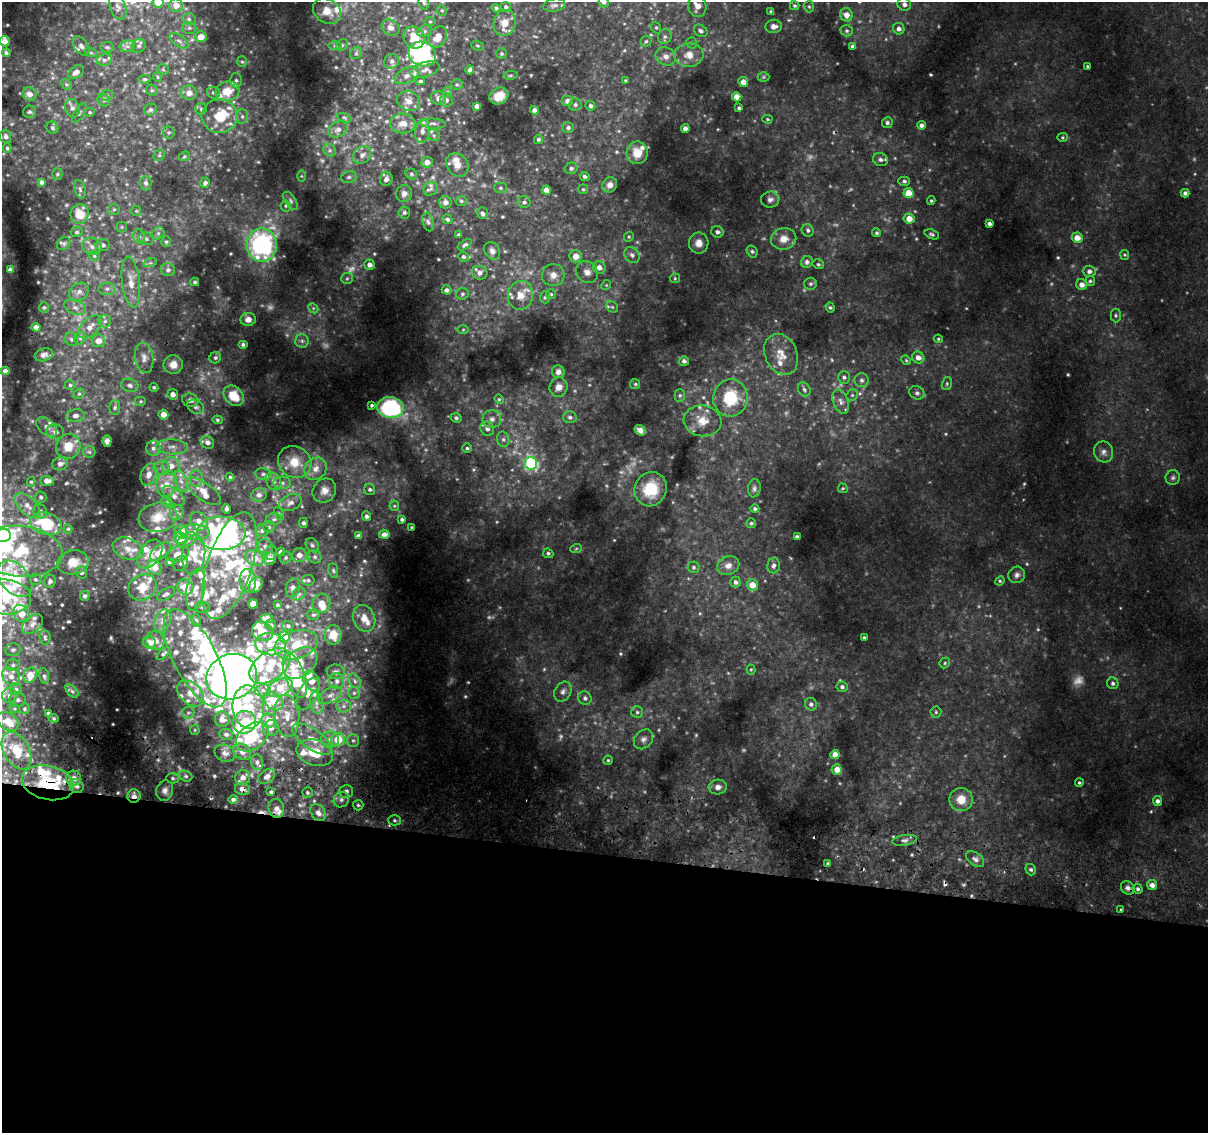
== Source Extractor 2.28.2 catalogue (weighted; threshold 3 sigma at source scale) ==
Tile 14 of 4 x 4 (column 2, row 4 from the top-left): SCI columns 1251-2456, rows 306-1436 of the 4922 x 5194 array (HDU 1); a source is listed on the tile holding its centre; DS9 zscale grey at full resolution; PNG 1210 x 1135 px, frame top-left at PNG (2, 2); each listed source drawn as its Kron ellipse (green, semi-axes under 4 px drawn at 4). Shown black and unused: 25% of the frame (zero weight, under 2 of 3 exposures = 5% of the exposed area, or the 3 px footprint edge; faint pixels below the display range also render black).
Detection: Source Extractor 2.28.2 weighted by HDU 2 'WHT'; one run over the whole footprint, this tile lists its part. Background 0.0593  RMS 0.0079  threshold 0.0356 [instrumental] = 3 sigma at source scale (4.5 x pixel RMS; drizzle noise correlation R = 1.50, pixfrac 1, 0.0396/0.0396 arcsec/px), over >= 5 px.
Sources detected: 710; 25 too faint to see at this stretch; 9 inside a brighter object's white glare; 7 cosmic-ray / hot-pixel residue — neither listed nor drawn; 109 inside a brighter listed object's ellipse — not listed separately; of the other 560, all 500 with FLUX_AUTO >= 0.89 (the completeness limit of this list) listed and drawn (60 fainter detections not listed), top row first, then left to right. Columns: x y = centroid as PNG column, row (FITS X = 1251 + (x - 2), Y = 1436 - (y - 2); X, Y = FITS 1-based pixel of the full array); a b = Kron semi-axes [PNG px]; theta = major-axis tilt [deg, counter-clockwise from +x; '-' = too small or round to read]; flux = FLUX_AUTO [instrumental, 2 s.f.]
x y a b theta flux
158 2 6 5 - 12
604 2 5 5 - 2.2
424 3 7 5 -72 1.6
904 4 7 6 - 3.2
176 5 7 6 - 7.8
554 5 11 6 11 2.6
697 6 11 9 -78 7.2
795 6 5 4 - 1.2
118 7 13 8 -67 4
506 7 5 5 - 1.7
809 7 6 5 - 1.1
496 8 4 4 - 1.5
442 10 6 4 -68 1.1
327 11 15 11 -34 9.8
771 12 3 3 - 1.2
846 15 6 6 - 5.9
189 19 7 6 - 1.9
430 22 6 4 1 0.99
505 23 13 11 74 9.3
774 26 8 6 5 3.8
391 27 9 7 -35 4
189 28 7 6 - 2
656 28 6 5 - 1.1
899 29 6 5 - 3
424 31 7 5 21 2
701 31 7 5 -36 2.2
847 31 6 5 - 1.5
201 37 6 5 - 9
414 37 11 10 - 16
438 37 11 8 57 9.4
665 37 7 7 - 2.3
5 41 5 5 - 4.9
179 41 11 5 -36 2.8
646 41 5 5 - 1.3
692 43 5 5 - 1.2
342 45 6 5 - 1.6
477 45 6 5 - 1.2
81 46 11 6 -54 3.2
127 46 8 5 6 2.5
139 46 7 6 - 1.8
335 46 6 4 0 1.6
107 47 6 5 - 1.4
852 47 4 4 - 1.8
6 53 4 3 - 1.3
91 53 6 4 -18 1.1
356 53 6 5 - 1.5
501 53 5 5 - 1.4
422 54 14 12 -26 110
689 55 14 12 4 9.2
666 56 10 8 -29 4.8
104 60 7 6 - 2.3
392 61 8 7 - 2.4
242 62 5 5 - 1.2
1087 66 3 3 - 0.97
163 69 6 5 - 1.2
425 70 15 7 18 4.3
470 70 4 4 - 1.7
76 72 8 5 32 5
407 75 13 7 26 4.6
510 75 7 3 8 1
157 77 5 3 - 0.91
764 77 6 5 - 1.1
145 79 6 4 8 1.3
236 80 7 6 - 1.8
420 81 5 3 - 1.5
625 81 3 3 - 0.99
743 82 5 5 - 6.2
66 84 6 4 -43 1.5
457 84 6 5 - 1.4
152 90 6 5 - 1.2
227 91 12 9 15 15
447 92 5 5 - 1
189 93 8 7 - 5.5
213 93 6 6 - 1.8
30 94 7 6 - 5
107 95 6 5 - 1.4
499 96 10 8 29 8
737 97 5 4 - 7.1
438 98 8 7 - 4
104 100 7 5 -47 1.8
446 100 7 6 - 2.3
408 101 12 9 -23 6
567 101 6 5 - 3.6
575 104 6 6 - 1.8
477 106 4 4 - 3.6
590 106 5 4 - 1.7
72 108 9 7 -72 3.1
739 108 4 3 - 1.4
201 109 6 5 - 1.5
150 110 6 5 - 1.7
534 110 4 4 - 3.7
29 112 6 6 - 1.7
90 112 5 4 - 1.2
79 113 11 5 58 1.7
219 116 18 17 - 22
242 116 7 6 - 2.2
344 118 7 4 -21 1.1
767 119 5 4 - 0.89
403 123 12 10 -1 7.8
887 123 5 5 - 1.7
433 124 13 5 -3 3.1
921 125 4 4 - 2.2
568 127 6 5 - 2
52 128 6 5 - 1.7
685 128 4 4 - 3.7
338 129 10 7 25 4.1
422 131 11 7 83 4.6
169 132 6 6 - 1.5
434 135 6 5 - 1.8
6 137 6 5 - 2.8
1062 137 5 4 - 1
538 139 4 4 - 1.5
7 148 4 4 - 1.1
330 150 7 5 -47 2
637 153 11 10 - 10
159 155 6 5 - 1.2
362 155 10 8 46 3.9
184 156 6 4 22 0.99
880 160 7 6 - 2.6
427 162 5 5 - 5.3
457 165 12 10 -53 6.7
571 168 6 5 - 2
57 174 5 5 - 1.1
411 174 6 5 - 1.4
301 176 6 4 -90 0.92
585 176 5 4 - 1.8
349 177 8 5 16 2.2
386 179 7 6 - 4.1
904 181 6 4 -2 1.6
42 182 4 3 - 1.9
146 183 7 5 -90 2.4
205 183 5 4 - 2.2
610 185 8 7 - 3.7
500 188 6 5 - 1.3
80 189 9 5 -74 2
431 189 7 6 - 2.4
583 189 5 5 - 1
546 190 4 4 - 5.6
404 193 8 8 - 4.2
908 193 5 5 - 15
1185 193 4 4 - 2.1
770 200 9 8 - 3.2
291 201 10 5 -57 2.2
461 201 5 4 - 1.2
931 201 4 3 - 1.1
445 202 6 6 - 3.5
524 202 6 6 - 1.8
286 206 5 5 - 1.3
114 209 6 5 - 1.3
136 211 5 5 - 0.93
404 212 6 6 - 1.8
482 213 6 5 - 2.1
80 214 10 9 - 15
447 219 5 4 - 1.7
909 219 5 5 - 7.4
428 222 9 5 -74 2.2
989 223 4 4 - 2.2
122 227 5 5 - 1
808 230 6 6 - 1.9
77 232 6 5 - 1.5
717 232 6 5 - 2.5
158 233 7 5 45 1.8
876 233 4 4 - 1.2
932 234 7 4 -21 1.5
459 235 3 3 - 1.6
139 237 7 6 - 2.1
629 237 5 4 - 0.99
1077 238 5 5 - 8.2
146 239 7 6 - 2.1
784 239 12 11 - 7.8
166 242 5 4 - 1.2
64 243 7 6 - 1.6
699 243 10 9 - 6.4
103 245 7 6 - 2.8
262 245 17 15 -90 130
465 245 8 4 34 1.7
92 246 10 8 -18 4.3
492 251 9 7 -57 3.5
752 251 6 5 - 1.4
632 255 9 7 -51 2.6
1125 255 5 4 - 0.91
94 256 5 4 - 1
576 256 6 6 - 7.9
463 257 5 5 - 1.5
807 262 6 5 - 2.4
150 263 7 4 18 1.3
818 264 6 4 -14 1.2
370 265 5 5 - 4.2
599 268 6 6 - 4.4
10 270 4 3 - 2.3
168 270 7 6 - 2.1
1089 271 6 5 - 2.8
587 272 12 10 -41 5.6
480 273 8 7 - 3.3
553 275 11 11 - 6.4
347 278 6 5 - 1.5
675 278 5 5 - 1.1
1090 281 5 5 - 1.4
131 282 25 9 -83 10
195 282 4 3 - 1.3
811 284 6 6 - 1.5
606 285 5 4 - 0.96
1082 285 5 5 - 4.7
107 289 8 6 0 2.9
446 290 5 4 - 2.5
79 292 10 8 33 4.3
462 294 6 5 - 1.5
551 294 5 5 - 0.93
520 295 14 12 77 9.9
545 297 6 5 - 1.3
44 307 6 4 90 1.1
75 307 11 7 -20 3.8
612 307 6 5 - 1.3
830 307 5 4 - 1.3
313 308 6 4 -45 1.3
1116 315 7 5 -88 1.4
248 319 7 6 - 5.8
105 321 6 6 - 2
36 327 4 4 - 5.1
90 327 14 8 44 7.2
463 330 6 4 1 0.94
80 338 6 5 - 1.7
71 339 7 6 - 1.9
938 339 4 3 - 0.92
98 341 6 6 - 6.8
302 341 7 6 - 2.1
243 345 5 4 - 1.7
781 354 21 16 -65 13
44 355 9 6 17 3.1
918 357 6 5 - 5
144 358 15 9 -81 6.2
215 358 6 5 - 1.6
906 360 5 4 - 0.9
684 361 5 5 - 2.2
173 365 10 9 - 7.1
5 371 4 4 - 2.7
558 372 6 6 - 2.8
844 377 6 6 - 1.9
861 380 7 7 - 2.2
635 384 5 5 - 1
947 384 6 5 - 1.3
70 385 5 4 - 1.4
130 385 9 6 -15 2.8
154 387 4 4 - 1.1
558 387 9 9 - 4.8
804 389 7 6 - 2.2
917 393 8 6 -24 2.2
79 394 6 5 - 1.2
173 394 5 5 - 4.2
680 395 6 5 - 1.5
852 395 6 5 - 1.5
234 396 11 8 -45 14
730 398 18 17 - 32
499 399 5 4 - 0.89
190 400 8 6 -17 3.4
141 401 6 5 - 1.2
841 402 13 7 -69 4.3
372 405 3 3 - 1.2
196 407 9 6 -28 2.7
115 408 7 5 88 1.7
390 408 13 10 -7 82
163 414 5 5 - 6.6
75 416 9 6 5 3.1
570 417 7 6 - 1.9
456 418 5 4 - 1.7
492 419 9 9 - 3.6
217 420 5 4 - 1.1
703 421 19 15 -8 12
47 427 12 7 -40 3.7
487 429 7 6 - 2.9
640 430 6 5 - 3.2
55 432 9 7 -13 4.2
503 439 8 6 -76 2.1
107 441 6 4 86 2.7
207 442 7 6 - 4.1
68 446 13 12 - 12
172 447 16 7 -2 6.3
153 448 8 7 - 3.1
467 448 4 4 - 1.2
89 452 6 5 - 1.6
1103 452 10 9 - 4
295 462 17 15 -34 14
531 463 6 6 - 90
60 464 8 6 16 3.3
171 466 9 8 - 7.6
162 468 8 6 -1 3.4
316 469 12 10 47 6.7
149 474 11 7 70 5.8
263 474 8 5 -10 2.2
230 477 4 4 - 1
1173 478 7 7 - 2.1
196 479 8 6 -89 2.9
47 481 7 5 -2 4.6
181 481 11 6 -71 4.2
273 481 9 7 -56 3.5
31 482 5 4 - 1.1
282 483 9 6 0 2.6
167 484 13 10 76 8.5
754 488 9 6 81 2.2
843 488 5 4 - 1
370 489 5 5 - 1.7
651 489 17 16 - 23
324 490 13 11 49 6.6
204 491 20 8 -36 8.5
259 495 8 6 8 3.1
174 496 13 7 -39 4.7
41 497 6 5 - 1.6
167 502 6 5 - 1.3
291 503 11 8 21 4.8
28 506 16 8 -44 6.7
394 506 5 5 - 1
227 509 5 3 - 1.7
755 509 4 4 - 1.6
40 511 7 6 - 2.4
177 513 7 7 - 2.1
279 514 7 4 -62 1.1
367 516 5 4 - 1.9
158 517 19 14 11 11
274 519 8 5 1 1.9
402 519 3 3 - 1.5
199 521 10 8 -47 5.1
303 523 5 4 - 1.9
751 523 5 5 - 1.3
46 524 16 11 -16 37
269 527 5 5 - 1.4
412 528 3 3 - 1.1
68 529 5 4 - 1.1
262 531 6 6 - 2.1
182 532 7 6 - 11
195 532 15 8 -1 6.1
221 533 24 16 -1 190
384 534 5 4 - 3.3
3 536 8 6 3 71
358 536 4 4 - 2.9
797 537 4 4 - 2.2
180 538 6 5 - 11
187 540 10 6 31 3.7
312 545 8 6 -53 2.1
265 546 8 7 - 2.8
128 549 16 10 -21 7.3
576 549 6 3 20 0.96
20 551 42 25 -5 67
161 552 12 6 37 12
281 552 4 4 - 2.6
271 553 7 5 82 1.6
548 553 5 4 - 1.4
150 554 16 10 54 9.2
178 554 11 7 17 6.4
194 554 20 11 82 15
299 555 7 7 - 5.2
315 557 7 6 - 1.9
254 558 10 7 -28 10
286 558 6 6 - 1.7
270 559 6 6 - 5.3
73 562 16 12 10 12
169 562 4 3 - 1.4
181 563 8 6 52 1.9
728 565 11 9 23 4.8
774 565 8 6 78 2.5
230 566 55 22 72 59
693 567 6 6 - 1.6
155 568 8 6 -41 7
333 570 7 5 -83 1.4
81 572 6 5 - 2.2
1017 575 8 8 - 2.9
15 579 21 14 -48 69
35 579 6 5 - 1.3
308 580 6 5 - 1.7
50 581 6 5 - 2.3
248 581 12 8 -86 11
1000 581 5 4 - 0.96
735 582 5 5 - 2.4
256 585 8 6 57 9.1
752 585 5 5 - 8.5
142 587 15 12 31 12
185 587 8 7 - 14
293 588 10 7 78 3.2
196 589 21 9 80 9.2
166 594 10 5 31 2.2
299 594 7 5 44 1.8
85 596 5 4 - 1.8
5 597 26 17 -5 35
321 603 10 8 64 6.5
253 604 5 4 - 9.4
277 605 3 3 - 1
203 607 7 5 -2 1.4
21 613 9 7 -50 9.3
313 615 6 5 - 1.6
364 618 14 11 -68 8.4
267 619 6 4 -10 7.3
196 620 6 5 - 1.4
162 621 12 8 70 4.4
32 624 12 8 42 4.5
271 625 5 5 - 1.5
288 626 5 5 - 1.5
262 631 11 9 -25 8.3
333 635 10 8 -89 8.4
45 637 7 5 -85 1.6
284 637 5 5 - 27
864 638 4 3 - 1.6
155 640 9 8 - 5
149 642 6 6 - 6.9
270 644 15 11 -7 10
296 645 22 14 16 14
13 650 8 6 10 2
163 654 8 4 40 1.4
195 658 54 21 -62 48
300 663 19 13 37 14
945 663 6 4 48 1.1
13 665 7 5 1 1.8
270 666 23 14 36 31
751 670 5 4 - 0.96
336 672 9 7 -7 2.7
30 675 8 6 58 13
295 675 24 9 -71 21
44 676 7 5 -80 1.7
11 677 10 8 -46 4.6
232 677 25 22 20 440
311 681 11 7 -60 10
337 681 8 7 - 3.1
355 681 8 5 -60 2.1
1113 683 6 5 - 1.9
842 687 5 5 - 1.8
280 688 14 8 23 15
16 689 6 5 - 1.6
263 690 8 6 11 3.2
72 691 8 4 -45 2
563 692 11 8 59 3.4
190 693 15 10 -44 11
354 693 6 6 - 1.8
308 694 17 9 63 8.5
9 695 7 7 - 3
330 695 12 7 29 4.4
585 698 7 6 - 2.3
18 700 8 7 - 2.5
274 701 11 8 -39 18
316 703 11 6 -78 4.7
811 704 6 6 - 2.2
344 706 7 6 - 2.6
248 707 21 16 -86 28
15 709 5 3 - 0.94
24 709 5 5 - 1.4
637 712 6 6 - 1.7
936 712 5 5 - 1.2
48 713 4 3 - 1.4
188 713 6 5 - 2
287 716 21 12 -85 15
54 718 5 4 - 1
222 719 7 7 - 6.3
269 720 7 6 - 11
8 721 12 8 -34 15
244 722 12 11 - 31
271 728 8 8 - 4.1
195 730 5 5 - 0.9
226 734 7 5 -13 2.2
252 737 18 12 37 42
312 739 23 10 -35 15
643 739 11 8 48 3.6
330 740 9 8 - 5
338 740 7 6 - 19
353 740 6 5 - 1.7
16 751 20 13 -61 18
242 752 10 7 -36 5.6
225 753 11 8 -23 4.2
315 753 19 12 -17 23
835 754 4 4 - 6.6
608 760 4 4 - 0.99
257 762 8 6 -76 2.8
837 769 5 5 - 7.7
186 776 7 5 -21 1.8
267 776 9 6 35 5.3
243 777 7 7 - 4.8
74 778 7 7 - 4.5
172 778 6 5 - 1.7
48 783 26 17 -13 35
1079 783 4 4 - 1.2
77 786 7 6 - 2.7
718 787 9 7 5 3.8
242 789 7 6 - 5.4
165 790 10 8 74 4.2
346 791 7 6 - 3.1
271 792 4 4 - 1.4
307 793 5 5 - 1.5
134 796 7 6 - 5.7
233 799 5 4 - 2.2
961 799 12 11 - 11
341 800 8 7 - 3.4
1157 801 5 4 - 2.7
358 805 5 5 - 1.5
276 808 9 7 -77 4.5
318 813 9 7 -53 4.1
394 820 6 5 - 1.7
904 840 12 5 8 2.8
975 859 10 6 -38 3.1
828 864 3 3 - 1.3
1031 870 6 5 - 1.6
1152 885 5 5 - 4.1
1128 888 7 6 - 2.7
1138 889 5 5 - 1.9
1120 910 3 2 - 1.3
Overlapping masked pixels (flux is a lower limit): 5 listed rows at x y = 48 783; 242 789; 134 796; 276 808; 1128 888
Isophote crosses this tile's border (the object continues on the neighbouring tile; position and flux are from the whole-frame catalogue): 9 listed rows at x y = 158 2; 604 2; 424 3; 442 10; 5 41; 3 536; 20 551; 15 579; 5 597
Unlisted compact peaks at least as high as the median listed source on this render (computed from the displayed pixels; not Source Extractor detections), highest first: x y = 620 654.